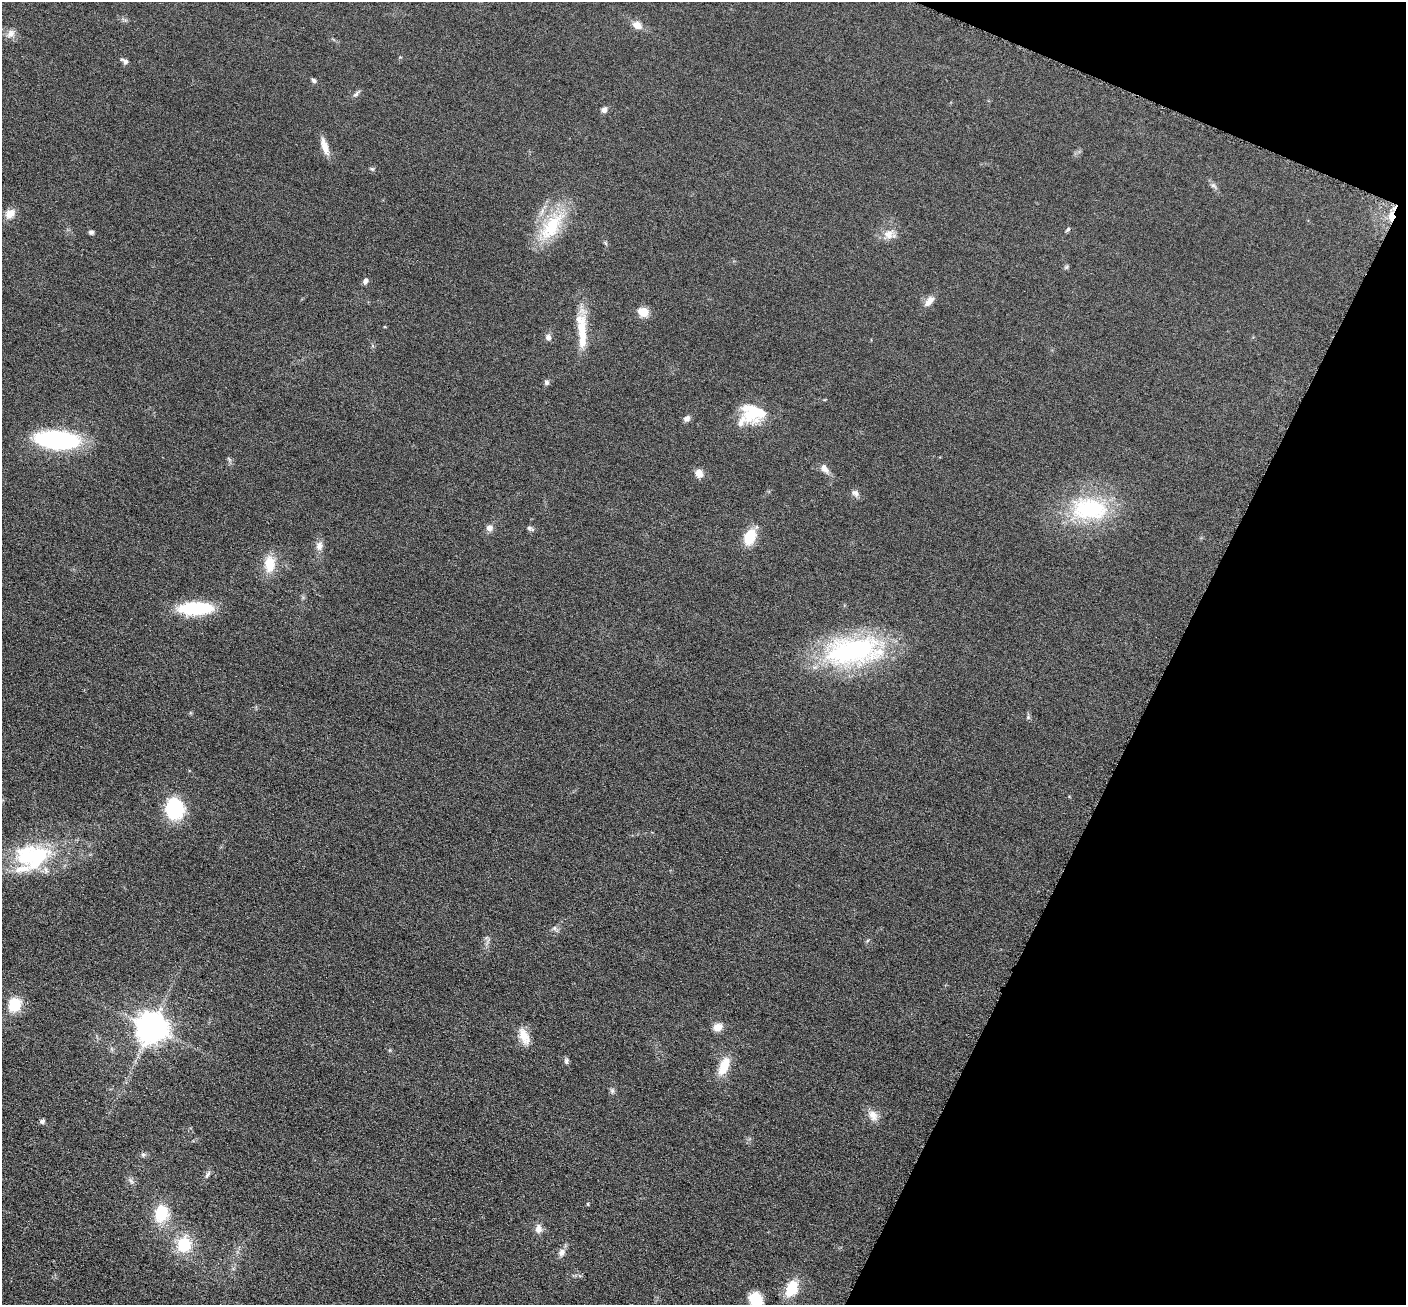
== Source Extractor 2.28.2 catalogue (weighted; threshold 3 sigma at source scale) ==
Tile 8 of 4 x 4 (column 4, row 2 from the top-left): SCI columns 4227-5630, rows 2759-4061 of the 5650 x 5662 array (HDU 1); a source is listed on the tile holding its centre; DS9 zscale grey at full resolution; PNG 1408 x 1307 px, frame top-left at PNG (2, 2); no overlay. Shown black and unused: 20% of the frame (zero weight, under 3 of 6 exposures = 2% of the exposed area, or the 3 px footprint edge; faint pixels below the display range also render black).
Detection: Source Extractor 2.28.2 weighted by HDU 2 'WHT'; one run over the whole footprint, this tile lists its part. Background 0.0814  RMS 0.0096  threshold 0.0393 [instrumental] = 3 sigma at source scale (4.09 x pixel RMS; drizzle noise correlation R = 1.36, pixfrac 0.8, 0.05/0.05 arcsec/px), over >= 5 px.
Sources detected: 62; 3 inside a brighter listed object's ellipse — not listed separately; the other 59 listed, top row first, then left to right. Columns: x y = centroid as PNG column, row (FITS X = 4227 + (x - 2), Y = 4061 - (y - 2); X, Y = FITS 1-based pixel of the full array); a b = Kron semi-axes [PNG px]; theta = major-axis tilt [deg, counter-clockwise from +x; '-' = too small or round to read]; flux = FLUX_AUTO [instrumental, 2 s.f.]
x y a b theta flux
637 25 12 9 -29 6.9
10 34 12 9 51 5.3
125 61 9 5 -27 2.9
314 80 6 5 - 2
356 94 11 4 47 2.2
604 110 7 6 - 3.2
325 146 22 7 -73 9.4
372 169 6 4 -42 1.3
1213 185 7 4 0 1.6
10 214 13 10 40 7.5
1392 218 9 7 75 5.7
551 227 46 20 53 47
1068 229 7 4 48 1.4
91 232 6 5 - 2.1
888 234 14 12 2 8.6
1066 267 6 5 - 1.4
365 281 8 6 63 3
929 301 16 8 50 6.4
643 312 5 5 - 46
582 333 47 11 -89 26
548 338 8 7 - 3.4
546 382 7 6 - 2.2
755 412 28 20 -2 38
687 418 9 7 44 3.2
58 440 37 15 -4 130
824 468 13 8 -56 5.2
699 473 10 9 - 6.4
855 493 10 7 -45 3.5
1089 509 49 29 -3 83
489 528 8 8 - 4.2
529 528 9 5 -12 2.1
750 537 14 10 68 28
319 546 13 8 82 5.6
269 564 20 12 -89 18
195 608 25 9 1 80
853 651 76 34 6 140
1028 717 6 5 - 1.4
174 808 20 16 -78 62
32 856 49 33 3 81
554 928 7 4 -90 1.6
15 1004 12 11 - 27
718 1027 9 8 - 8.8
151 1028 9 9 - 1500
524 1036 22 11 -65 12
566 1061 8 6 -87 2.1
724 1066 24 11 67 17
612 1091 6 5 - 1.8
873 1115 16 11 -61 7.7
42 1121 6 5 - 2.2
143 1155 7 6 - 2
207 1175 13 4 56 2.5
131 1181 8 4 -53 2
588 1204 5 3 - 0.75
161 1213 19 14 77 29
538 1229 11 8 84 5.8
184 1244 19 17 78 29
562 1252 11 8 62 4.6
792 1288 18 12 68 24
756 1299 14 12 -54 21
Overlapping masked pixels (flux is a lower limit): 1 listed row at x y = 1392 218
Isophote crosses this tile's border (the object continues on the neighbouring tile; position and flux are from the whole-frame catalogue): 1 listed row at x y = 756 1299